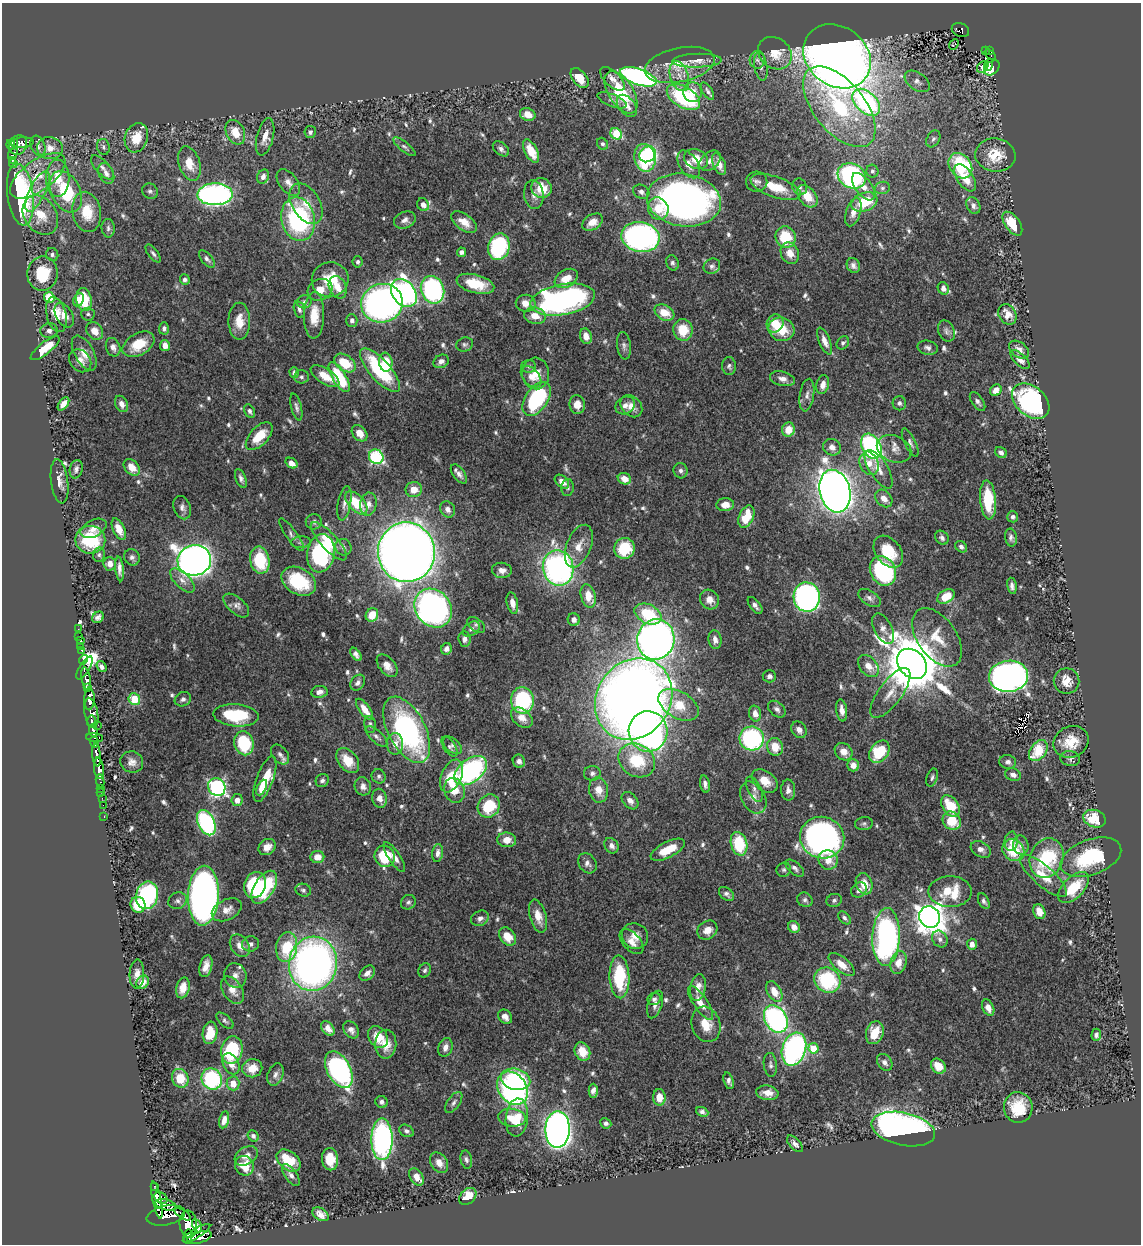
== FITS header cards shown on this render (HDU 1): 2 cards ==
NAXIS1  =                 1139
NAXIS2  =                 1242

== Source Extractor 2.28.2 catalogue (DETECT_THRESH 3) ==
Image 1139 x 1242 px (HDU 1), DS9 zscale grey, 1 PNG px = 1 image px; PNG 1143 x 1246 px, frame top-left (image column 1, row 1242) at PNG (2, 3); each listed source drawn as its Kron ellipse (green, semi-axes under 4 px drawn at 4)
Background 0.792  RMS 0.0099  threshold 0.0298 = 3 sigma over >= 5 px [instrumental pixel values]
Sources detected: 655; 1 with non-positive FLUX_AUTO (blend fragments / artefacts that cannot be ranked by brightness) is neither listed nor drawn; of the other 654, the 500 brightest by FLUX_AUTO listed and drawn (154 fainter detections omitted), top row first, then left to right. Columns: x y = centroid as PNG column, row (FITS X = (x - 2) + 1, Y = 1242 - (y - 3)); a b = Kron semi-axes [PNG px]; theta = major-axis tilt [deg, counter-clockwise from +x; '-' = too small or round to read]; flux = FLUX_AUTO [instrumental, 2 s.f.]
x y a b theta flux
960 30 9 6 -23 75
954 45 6 3 47 3.4
990 50 4 3 - 6.8
985 51 3 2 - 5.3
775 53 18 15 -40 15
990 54 6 4 -37 20
837 56 36 29 -37 1200
757 60 9 8 - 2.9
697 61 24 7 2 6.5
680 65 35 17 11 22
988 65 6 3 70 3.3
761 67 14 6 -81 3.6
983 67 6 5 - 9.2
992 68 9 6 43 11
679 76 15 9 -73 6.9
638 77 19 8 -19 210
580 78 11 7 -50 13
612 79 15 7 -43 4.1
917 81 14 8 -35 4
707 91 10 5 -57 2.2
621 92 24 12 -57 37
692 92 10 9 - 8.6
683 97 18 10 -31 77
612 100 15 6 -22 3
866 102 16 10 -43 130
627 106 13 8 -50 5.3
839 107 48 25 -51 86
528 114 8 6 -22 7.7
235 132 13 9 -64 11
310 132 6 5 - 1.8
616 134 6 5 - 29
265 137 19 8 76 7.5
136 138 15 11 71 13
933 139 9 6 60 2
14 143 4 3 - 130
22 143 11 5 5 140
602 144 6 5 - 1.8
11 145 5 3 - 120
18 145 10 8 55 90
38 146 11 7 -71 3
103 147 8 6 -76 2.3
404 147 14 4 -39 2
50 148 13 11 -6 7
501 149 9 6 -40 2.6
531 151 13 6 -62 14
13 154 6 4 62 68
648 154 9 7 37 54
995 155 20 17 -6 18
645 158 14 10 -78 83
696 159 12 9 -23 10
12 160 4 3 - 59
710 161 12 8 41 4.8
189 163 17 10 -72 12
13 164 4 3 - 34
689 164 15 9 -58 6.7
719 164 11 6 -67 6.5
960 166 14 10 -53 56
102 167 15 6 -47 3.7
872 171 6 6 - 1.8
106 173 11 7 -65 3.9
38 176 32 15 36 21
852 176 15 12 -28 140
263 177 7 5 68 3.8
58 178 18 12 90 16
965 178 15 8 -55 11
288 182 15 9 -53 5.1
757 182 10 10 - 3.1
776 187 26 10 -19 22
800 187 8 7 - 2.1
863 187 16 8 -53 7.6
541 188 10 9 - 13
882 188 8 6 15 2
37 191 22 8 64 9.6
150 191 8 7 - 2
66 192 22 14 -64 47
641 192 8 6 -29 2.6
215 194 17 11 2 230
20 195 31 13 -83 110
534 195 14 10 -83 4.3
807 196 13 8 -50 14
684 200 37 26 -8 380
864 202 13 9 21 27
306 204 22 14 -59 13
423 205 7 5 -61 3.1
973 206 9 6 -64 3
658 209 11 10 - 11
87 212 20 14 -80 18
853 212 15 7 72 5.8
40 215 21 16 -55 17
298 219 22 16 -78 100
405 220 11 8 22 3.6
464 222 15 8 -37 7
592 222 11 7 30 7.6
1012 224 13 7 -55 18
108 228 9 6 -85 2.2
641 237 19 15 -10 220
786 237 11 10 - 28
499 247 13 10 75 78
461 252 5 4 - 2.4
153 253 10 5 -53 2
790 253 11 9 -67 7
52 254 6 6 - 1.8
207 259 10 5 -49 2.5
358 262 6 5 - 1.8
672 263 8 6 -67 1.8
853 265 8 6 -63 2.7
712 266 8 7 - 2.3
42 274 17 15 80 26
566 278 12 8 32 11
185 280 5 5 - 2.4
330 280 18 17 - 22
475 284 19 9 -14 19
338 287 12 8 -66 7.6
943 288 6 5 - 3.4
320 290 13 10 26 8.2
432 290 14 11 -68 130
404 293 15 11 -53 250
49 297 5 5 - 25
78 300 7 5 62 4.5
84 300 11 7 -77 31
563 300 32 15 10 220
304 302 7 6 - 2
382 303 21 19 17 330
526 303 10 8 -3 6.5
299 309 8 5 -76 2.2
664 313 10 7 -29 12
88 314 7 6 - 2
1007 314 11 8 -61 8.5
56 315 18 9 -77 13
64 315 13 8 -60 6.2
314 315 23 10 88 14
535 316 11 8 -12 9.1
352 320 6 5 - 2.6
239 321 19 11 -90 12
775 323 9 8 - 12
164 328 6 5 - 2.3
781 329 13 11 -19 18
683 330 11 9 -81 17
49 331 9 7 8 3.6
95 331 9 7 -51 7.2
946 331 11 8 -66 2.8
586 336 8 6 -70 5.3
825 341 14 5 -67 5.1
843 343 7 5 49 1.8
138 344 17 11 30 19
465 344 8 7 - 1.8
165 345 5 5 - 4.8
624 346 13 7 -82 2.9
113 347 9 7 -69 3.9
45 348 18 6 38 20
928 348 10 7 -13 2.6
1019 350 11 7 -37 3.9
84 353 19 9 -61 7.9
1020 359 12 5 -45 3.9
80 361 12 10 -51 5.4
441 361 8 6 30 3.5
386 362 9 7 -83 14
345 363 12 7 -35 19
529 366 7 6 - 1.9
729 366 9 7 -85 2.1
380 370 28 10 -48 61
294 372 5 4 - 1.9
536 373 16 13 -85 10
325 376 16 7 -33 11
301 377 7 6 - 1.8
339 377 17 7 -59 38
531 377 12 8 -46 5.6
782 379 13 7 -13 4.3
823 385 9 6 78 4.8
996 390 6 5 - 6.5
807 395 16 7 81 3.8
537 399 19 11 56 80
1031 401 21 14 -41 160
977 402 11 5 -54 2.6
899 403 7 6 - 2
63 404 7 4 52 5.7
121 404 8 6 -64 4.4
577 405 9 7 -82 7.1
625 405 10 8 28 3.8
631 406 12 9 -47 6.3
296 407 14 5 -76 2.4
250 411 7 5 -61 2.2
788 429 7 6 - 11
359 433 9 6 -49 8.7
259 436 17 9 46 18
910 443 15 5 -64 2.6
871 446 13 9 -61 170
832 447 9 8 - 4.5
894 449 18 13 -24 7.3
1001 453 6 5 - 2.4
376 457 8 7 - 63
291 463 6 4 -36 5.8
869 463 12 9 -67 7.3
132 467 9 6 -48 8.6
76 469 9 6 77 2.7
879 469 22 9 -58 8.1
681 471 7 7 - 2.2
459 474 11 6 -54 3.3
241 478 10 5 -68 2.6
624 479 7 5 -23 5.9
60 481 22 8 -83 6.4
562 482 8 5 -42 5.9
568 488 8 6 84 2
414 490 8 7 - 9.2
835 491 22 15 -75 850
884 498 10 7 -47 5.5
988 500 19 8 -85 31
344 503 17 6 80 4.3
356 503 14 7 -47 25
368 504 11 8 82 5.1
725 505 9 6 4 6.8
182 508 12 8 -68 3.6
448 509 8 7 - 4
746 517 12 7 67 20
1013 517 5 5 - 2.1
314 522 8 7 - 2.1
94 528 14 8 28 5.2
119 529 11 6 -64 7.6
291 535 19 5 -54 2.8
1011 537 9 6 -79 2.7
942 538 7 6 - 2.5
90 540 15 14 - 37
329 541 25 8 -47 16
301 542 10 6 6 2
579 546 22 12 68 11
343 547 8 8 - 3
961 547 6 5 - 2.5
624 548 10 10 - 34
406 552 30 28 -87 1500
888 552 18 12 -52 23
321 553 19 14 80 98
99 555 7 6 - 1.8
132 557 8 7 - 2.4
194 560 17 15 12 710
260 560 14 9 -79 34
110 564 7 6 - 5.8
558 568 18 15 -79 220
120 569 12 4 -84 3.9
502 570 10 7 -7 4.9
883 571 15 12 -60 72
182 580 15 7 -44 5.1
299 581 18 13 -30 38
1012 586 8 4 -80 2.7
588 596 12 7 -74 12
946 596 9 6 30 15
807 597 14 13 - 250
869 598 12 7 -34 2.9
709 600 10 9 - 6.5
512 603 11 5 -78 5.5
755 605 10 5 -52 2.8
236 606 15 8 -41 4.1
433 608 21 17 -50 320
648 614 14 9 -27 34
372 615 7 6 - 15
98 617 6 5 - 2.4
574 620 6 6 - 3.3
476 625 10 6 -38 2.1
78 629 3 2 - 6.2
471 629 9 6 35 2.6
883 629 16 9 -62 5
79 636 2 2 - 3.9
937 637 33 19 -55 20
465 639 8 6 -86 3.3
656 639 20 18 77 500
715 640 9 6 -83 4.4
81 641 3 3 - 18
81 646 2 2 - 5.3
446 649 6 5 - 3.2
82 650 3 3 - 27
356 654 7 4 -54 2.5
84 660 5 3 - 44
912 664 17 13 -46 3900
387 666 13 8 -50 6.3
868 666 12 8 -50 8.8
102 667 6 4 -55 3.1
84 668 13 5 58 180
769 676 7 6 - 2.8
1008 676 20 15 5 410
86 678 11 4 -79 560
1067 681 13 12 - 9.3
358 683 9 6 52 2.8
87 688 4 3 - 230
319 692 8 6 9 3.5
890 693 30 11 54 11
89 699 11 5 88 900
134 699 6 5 - 24
183 699 8 7 - 2.7
634 699 42 37 56 1000
522 700 13 11 -86 74
679 705 22 13 -30 16
364 709 12 5 -54 7.7
777 709 10 7 -42 2.8
842 710 11 5 -82 5.1
91 713 15 6 -81 350
755 714 8 6 -76 4.8
236 715 23 11 -5 37
522 718 12 8 -41 6.6
92 721 6 3 85 270
370 724 8 6 -80 2
98 725 2 2 - 20
407 730 36 18 -63 140
799 730 9 7 -53 4.1
93 731 7 3 -76 410
648 731 20 19 - 230
376 736 14 6 -43 2.6
95 738 8 4 -5 140
752 738 12 12 - 100
94 742 6 4 -87 44
1071 742 18 15 26 17
244 743 12 9 -76 44
395 744 11 8 -88 5.3
452 745 11 7 -41 2.5
449 746 11 5 -56 1.9
775 747 9 8 - 13
1038 751 12 7 54 24
844 752 9 8 - 6.5
879 752 12 8 53 31
97 755 11 4 -84 700
280 755 11 7 -51 3.1
1070 758 10 7 -8 2.3
637 760 19 16 -33 31
348 761 14 9 -52 13
519 761 7 6 - 3.4
132 762 11 10 - 4.9
1008 762 8 7 - 2.6
853 765 6 6 - 5
99 768 11 5 -83 640
471 771 19 11 37 150
592 773 8 7 - 2.4
1013 775 8 6 -23 3.3
379 776 7 7 - 1.9
451 776 17 10 66 20
932 777 9 5 72 1.9
265 779 24 8 70 20
100 781 6 2 -80 49
322 781 7 6 - 2
765 781 14 9 -38 11
705 784 9 5 -80 3
363 786 9 8 - 3.8
217 787 9 8 - 140
262 787 8 4 63 3.8
100 788 3 2 - 19
754 789 13 6 -63 3.3
454 790 13 10 -73 12
598 790 13 9 -82 8.4
788 790 10 7 -89 3.6
101 792 2 2 - 12
753 797 17 12 -61 7
102 798 2 2 - 8.7
380 798 10 7 -76 4.4
237 800 6 5 - 5.7
630 801 10 7 -47 3.8
103 805 2 2 - 7.3
489 806 12 10 54 29
950 806 12 8 -56 22
104 816 3 2 - 16
1095 819 12 8 -21 21
952 821 10 8 -49 20
206 823 13 8 -64 110
864 824 9 6 7 1.8
822 838 22 20 -12 320
507 840 9 7 -6 7.1
1011 841 10 6 84 3.2
739 844 12 8 -74 35
1021 845 9 7 -77 3.2
611 846 8 6 -55 3.8
267 847 9 7 39 6.1
981 849 11 7 -31 3.5
668 850 19 8 27 17
1013 850 12 10 -44 26
438 853 9 5 82 3.6
385 856 11 10 - 28
317 857 7 6 - 7
394 857 17 5 -57 4.9
1091 857 32 17 20 50
1047 858 20 16 69 45
828 860 10 9 - 8.5
587 863 11 8 -52 3.4
795 868 11 6 -41 2.6
784 870 7 7 - 1.8
1043 876 30 10 -41 13
864 884 11 8 -69 11
255 885 13 10 69 50
264 887 18 10 58 42
1074 888 19 10 46 22
303 890 8 6 -18 1.9
859 890 8 7 - 3.3
950 892 21 15 -1 30
726 894 9 6 -39 2.4
147 895 14 11 78 96
203 896 30 15 87 420
805 900 8 7 - 2.1
834 900 8 6 19 1.8
177 901 9 8 - 2.6
984 901 8 5 -62 2.1
408 902 8 7 - 1.9
138 905 8 7 - 21
227 910 16 10 27 6.6
1039 912 7 6 - 7
538 916 17 8 -74 9.3
930 917 11 10 - 890
480 918 9 7 27 3.1
844 918 7 5 -46 1.7
794 927 6 5 - 5.9
707 930 11 9 37 6.8
508 936 10 7 -51 11
635 936 13 12 - 7.1
886 937 29 13 88 170
940 939 9 7 -55 3.2
631 942 15 8 -48 5.9
250 944 8 7 - 2.9
972 944 5 5 - 5.1
240 946 12 9 -54 5.9
287 947 15 10 81 26
898 962 11 8 76 7.7
313 964 27 24 81 370
842 965 16 7 -39 8.3
206 966 11 6 77 5.7
425 970 7 6 - 1.8
367 973 9 6 42 3.9
137 974 14 7 88 5
235 976 12 11 - 4.6
619 977 21 10 -88 44
827 980 13 12 - 57
143 982 7 5 53 5.8
698 987 13 7 81 6.1
183 988 10 6 77 7.6
232 990 15 9 -57 6.7
774 992 11 6 -60 10
654 999 6 6 - 2
701 1003 19 7 -56 8.4
655 1004 14 7 71 4.3
988 1008 9 5 -67 6
505 1017 8 6 -46 4.2
776 1019 14 10 -59 150
225 1021 10 5 -42 1.9
706 1024 18 14 -73 13
328 1028 8 5 -52 4.7
351 1030 9 7 -53 3.6
210 1033 11 7 83 15
875 1033 12 8 71 15
1096 1035 6 5 - 2
378 1037 11 9 -55 13
386 1044 14 10 89 9.1
445 1047 10 7 71 4.6
813 1048 5 5 - 20
794 1049 17 12 72 180
232 1050 14 10 75 55
582 1052 9 7 -68 13
885 1062 9 7 -55 3.4
231 1064 11 7 -61 6.5
770 1065 12 6 -83 2.4
938 1066 8 6 -45 10
252 1068 10 9 - 10
339 1070 20 11 -62 200
275 1075 11 7 70 3.4
180 1078 9 8 - 16
212 1079 11 10 - 69
515 1079 15 10 -15 63
729 1081 8 5 -74 2.4
233 1083 7 6 - 8.2
512 1088 18 13 -52 190
593 1091 7 4 90 3.6
767 1093 11 7 -9 6.7
659 1097 8 6 -86 8.2
381 1102 6 6 - 2.4
454 1102 12 6 55 2.6
1018 1107 15 14 - 20
702 1112 6 4 -23 2.3
517 1117 19 11 84 15
512 1118 14 9 -7 9.5
224 1120 8 5 77 4.9
606 1123 6 5 - 2.1
903 1129 32 16 -12 350
557 1130 18 12 89 550
406 1131 8 6 -29 2.2
253 1136 6 5 - 1.9
382 1139 21 10 -90 190
795 1144 10 5 -47 3
246 1156 12 8 31 5
330 1159 11 8 -81 13
466 1159 9 5 -77 1.9
289 1161 14 9 -39 22
439 1163 11 8 -56 5.9
245 1166 10 9 - 12
291 1175 12 6 -54 3.2
416 1177 9 6 -56 5.5
155 1186 3 2 - 23
468 1196 10 7 44 10
161 1198 7 5 -29 220
157 1200 19 4 -78 870
166 1205 10 5 -15 450
183 1214 9 2 -31 31
320 1214 9 6 -33 3.9
166 1215 19 9 11 1500
188 1224 13 8 -84 500
197 1226 7 3 -64 66
197 1233 16 5 31 94
188 1236 7 3 81 110
199 1237 13 5 17 300
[154 fainter detections neither listed nor drawn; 1 non-positive-flux detection neither listed nor drawn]